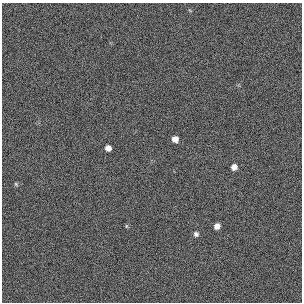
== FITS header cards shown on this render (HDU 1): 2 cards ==
NAXIS1  =                  300 / length of original image axis
NAXIS2  =                  300 / length of original image axis

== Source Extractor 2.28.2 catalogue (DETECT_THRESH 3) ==
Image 300 x 300 px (HDU 1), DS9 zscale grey, 1 PNG px = 1 image px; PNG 304 x 304 px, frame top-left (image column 1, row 300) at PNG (2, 3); no overlay
Background 383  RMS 66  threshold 199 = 3 sigma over >= 5 px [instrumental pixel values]
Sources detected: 7; all 7 listed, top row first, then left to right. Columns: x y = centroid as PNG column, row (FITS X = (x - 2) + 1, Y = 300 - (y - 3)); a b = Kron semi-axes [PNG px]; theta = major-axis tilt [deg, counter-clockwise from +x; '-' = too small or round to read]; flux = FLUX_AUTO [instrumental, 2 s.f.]
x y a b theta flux
175 139 6 5 - 33000
108 148 6 5 - 26000
234 167 6 5 - 26000
16 184 5 4 - 5500
126 226 6 4 -90 4800
217 226 5 5 - 26000
196 234 7 6 - 12000